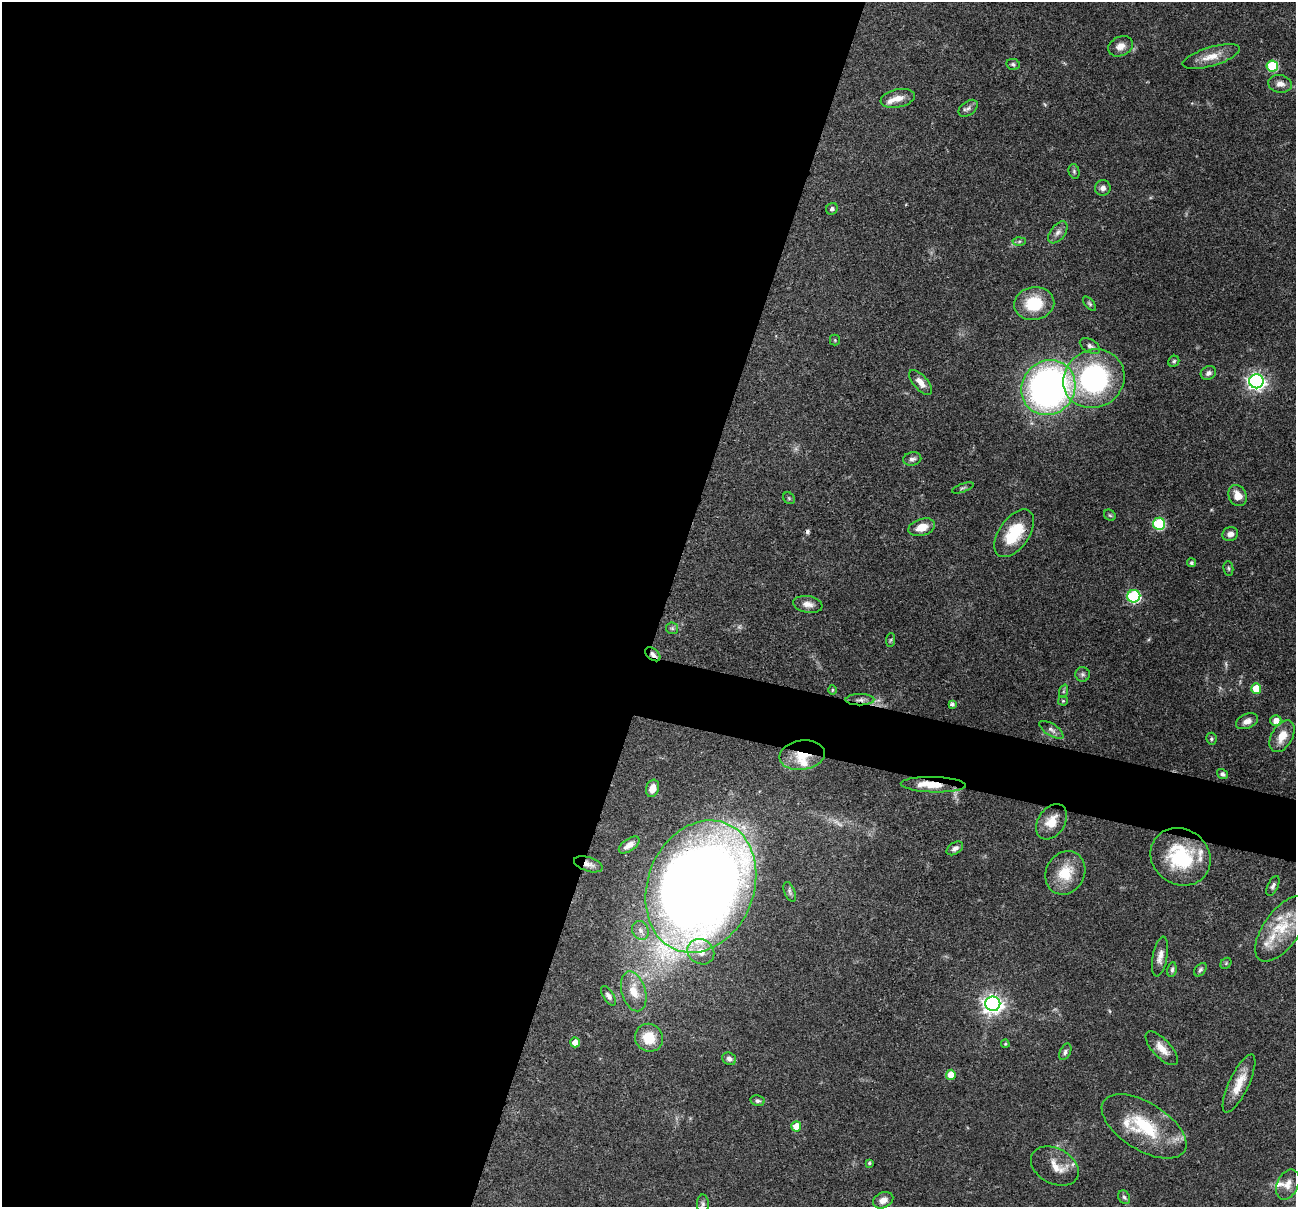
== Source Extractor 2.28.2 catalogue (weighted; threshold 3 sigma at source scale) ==
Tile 5 of 4 x 4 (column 1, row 2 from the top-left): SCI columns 3-1296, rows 2537-3741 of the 5183 x 5198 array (HDU 1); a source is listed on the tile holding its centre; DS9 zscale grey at full resolution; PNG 1298 x 1209 px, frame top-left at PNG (2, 2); each listed source drawn as its Kron ellipse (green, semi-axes under 4 px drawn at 4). Shown black and unused: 54% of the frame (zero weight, under 3 of 4 exposures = <1% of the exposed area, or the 3 px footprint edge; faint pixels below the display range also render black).
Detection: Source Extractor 2.28.2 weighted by HDU 2 'WHT'; one run over the whole footprint, this tile lists its part. Background 0.0726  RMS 0.0032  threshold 0.0146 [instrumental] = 3 sigma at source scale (4.5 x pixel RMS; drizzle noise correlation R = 1.50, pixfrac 1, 0.05/0.05 arcsec/px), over >= 5 px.
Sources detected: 103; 3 too faint to see at this stretch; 1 cosmic-ray / hot-pixel residue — neither listed nor drawn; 9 inside a brighter listed object's ellipse — not listed separately; the other 90 listed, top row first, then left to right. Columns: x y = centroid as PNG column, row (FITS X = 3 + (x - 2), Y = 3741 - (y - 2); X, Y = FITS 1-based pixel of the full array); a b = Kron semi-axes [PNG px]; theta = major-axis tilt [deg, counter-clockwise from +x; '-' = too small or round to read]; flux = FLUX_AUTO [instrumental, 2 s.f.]
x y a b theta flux
1120 46 13 9 26 2.4
1211 57 30 9 16 5
1013 64 7 5 -12 0.66
1272 66 5 5 - 20
1280 84 12 9 -9 1.9
898 98 17 9 11 3.1
968 108 11 7 37 1.3
1074 171 7 5 -75 0.62
1103 188 8 7 - 1.4
832 209 6 5 - 0.86
1058 232 13 7 52 1.7
1019 241 6 4 3 0.58
1034 304 20 16 9 12
1090 304 8 4 -49 0.63
835 340 5 5 - 0.38
1090 346 11 6 -30 1.2
1174 361 6 5 - 0.56
1208 373 8 6 29 1.2
1094 379 31 28 31 54
1256 381 7 7 - 130
921 382 15 7 -50 2.8
1048 388 28 26 53 140
912 459 9 6 11 1.1
963 488 11 3 20 0.51
1237 496 11 8 -65 3.7
789 498 6 5 - 0.42
1110 515 6 5 - 0.5
1159 524 6 6 - 26
922 527 14 8 17 4.5
1014 533 27 15 55 13
1230 534 8 7 - 1.7
1191 563 4 4 - 0.68
1228 568 7 5 -84 0.56
1134 596 6 6 - 39
808 604 15 8 -9 2.2
672 628 6 5 - 0.6
891 640 7 4 87 0.48
653 654 9 5 -39 1.2
1082 674 7 7 - 0.85
1256 689 5 5 - 7
832 690 5 3 - 0.34
1064 691 7 4 71 0.57
860 700 14 5 0 1.4
1063 701 5 4 - 0.36
952 704 4 4 - 0.7
1276 720 5 5 - 2.6
1247 721 11 7 22 2.1
1051 730 14 6 -32 1.4
1282 736 17 10 60 4.8
1211 739 6 5 - 0.51
802 755 23 14 8 7.8
1222 774 6 4 -36 0.79
933 785 32 7 -2 7.5
652 788 9 6 72 3
1051 822 19 13 56 5.8
629 845 12 6 35 2.3
955 848 9 5 33 1.2
1180 857 31 28 -33 24
588 864 15 7 -17 2
1065 873 22 19 60 9
701 886 68 53 68 540
1273 886 10 5 65 0.98
790 892 10 5 -68 0.83
1282 929 38 18 54 13
640 930 10 8 -64 1.8
701 952 14 12 -33 4.3
1160 957 20 7 79 2.4
1226 963 6 4 47 0.48
1172 970 7 4 79 0.8
1200 970 8 5 51 0.71
634 991 20 12 -73 5.3
608 996 11 5 -58 1
993 1004 7 7 - 180
649 1038 14 13 - 7.5
575 1042 5 4 - 4.2
1005 1044 4 4 - 0.37
1162 1048 21 9 -47 3.7
1065 1052 9 5 63 0.85
729 1059 7 6 - 1.2
951 1075 5 5 - 5.2
1239 1084 32 10 65 6.1
757 1101 7 5 -12 0.8
796 1126 5 5 - 5.2
1144 1126 47 24 -32 20
869 1163 4 3 - 0.5
1055 1166 25 17 -29 5.7
1288 1184 16 10 64 3
1124 1197 7 5 -59 0.77
883 1200 10 7 26 2.4
703 1204 9 6 90 0.87
Overlapping masked pixels (flux is a lower limit): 6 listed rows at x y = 653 654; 860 700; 802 755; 933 785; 588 864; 1144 1126